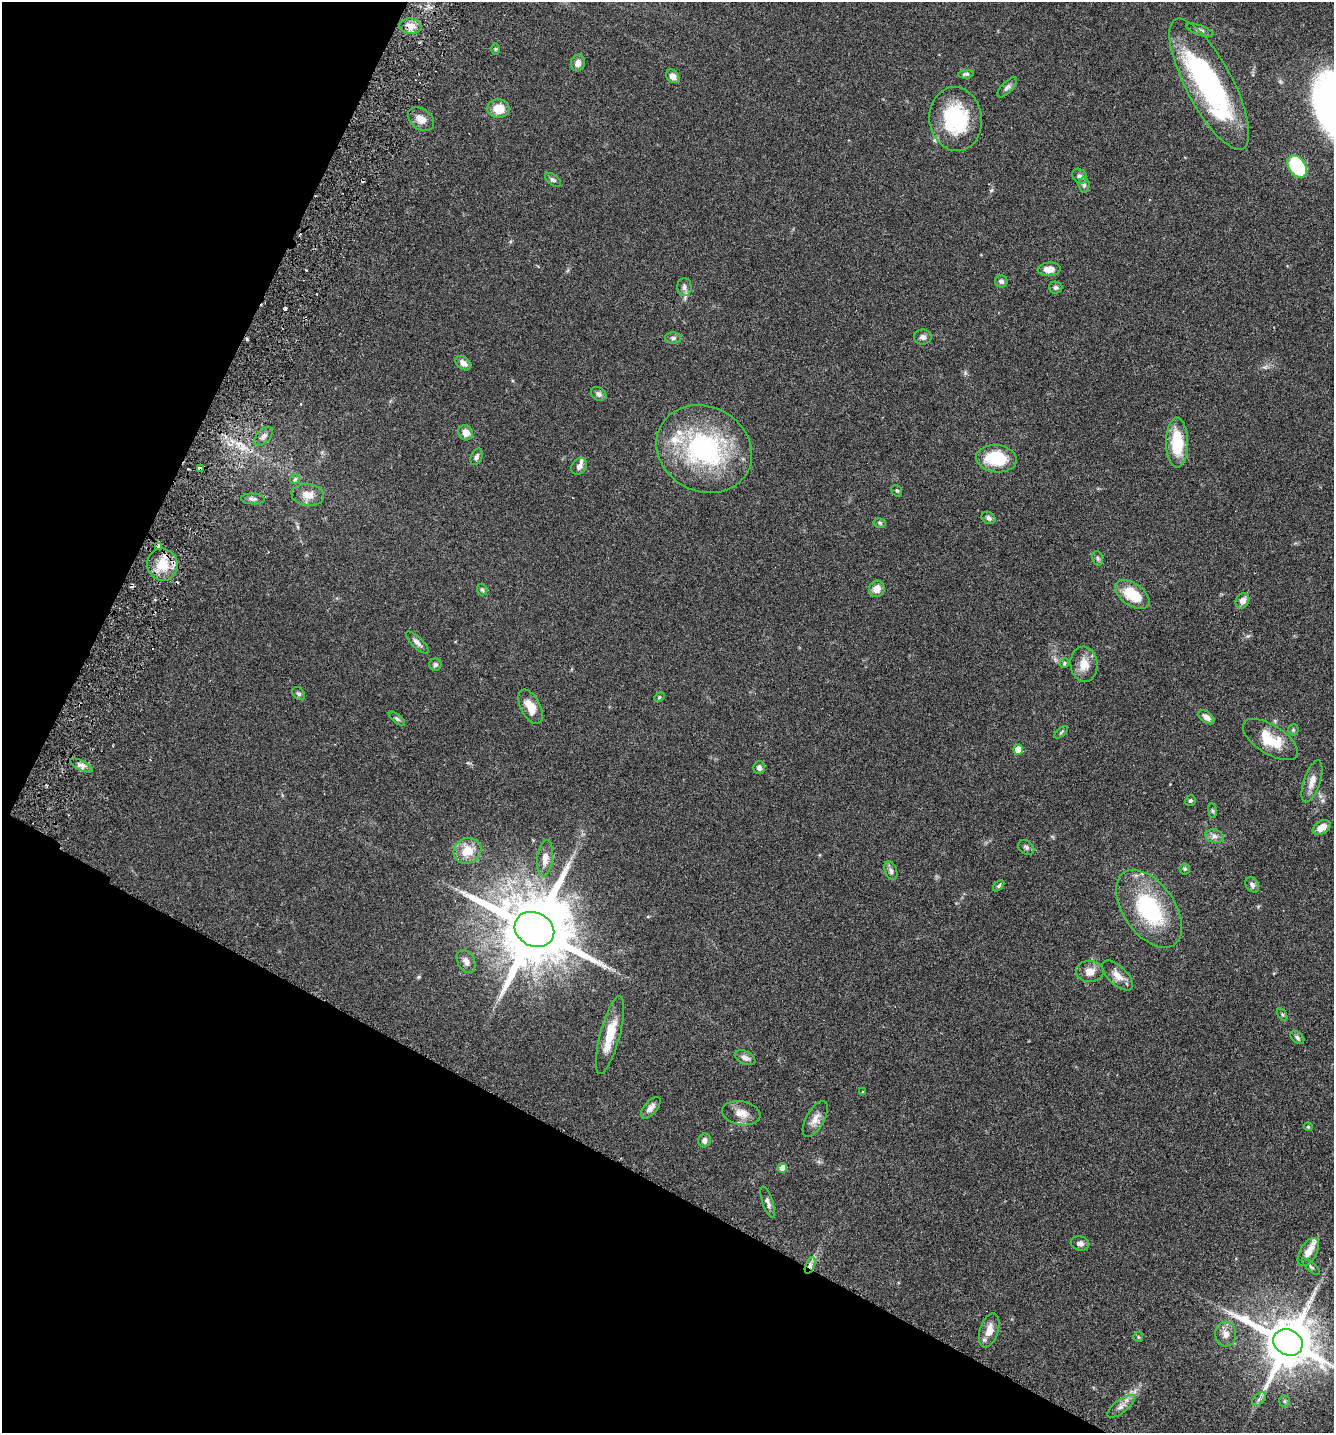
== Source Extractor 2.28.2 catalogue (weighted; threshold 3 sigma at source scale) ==
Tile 9 of 4 x 4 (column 1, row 3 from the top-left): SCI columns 203-1534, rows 1465-2895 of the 5866 x 5789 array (HDU 1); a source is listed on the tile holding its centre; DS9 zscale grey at full resolution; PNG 1336 x 1435 px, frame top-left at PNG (2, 2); each listed source drawn as its Kron ellipse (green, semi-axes under 4 px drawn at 4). Shown black and unused: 27% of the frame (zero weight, under 3 of 6 exposures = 3% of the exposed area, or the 3 px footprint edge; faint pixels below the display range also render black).
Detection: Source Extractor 2.28.2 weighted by HDU 2 'WHT'; one run over the whole footprint, this tile lists its part. Background 0.0537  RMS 0.0032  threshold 0.0129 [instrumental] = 3 sigma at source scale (4.09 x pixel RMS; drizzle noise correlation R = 1.36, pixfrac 0.8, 0.05/0.05 arcsec/px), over >= 5 px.
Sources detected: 113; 1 inside a brighter object's white glare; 6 cosmic-ray / hot-pixel residue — neither listed nor drawn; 7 inside a brighter listed object's ellipse — not listed separately; the other 99 listed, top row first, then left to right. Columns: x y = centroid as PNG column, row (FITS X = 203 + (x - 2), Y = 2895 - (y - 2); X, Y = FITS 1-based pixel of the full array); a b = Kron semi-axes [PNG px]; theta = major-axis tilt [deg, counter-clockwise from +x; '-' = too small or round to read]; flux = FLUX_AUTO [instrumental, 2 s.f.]
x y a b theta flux
411 26 11 7 -5 1.7
1200 30 14 5 -20 0.94
495 49 6 4 90 0.33
578 63 8 7 - 1.9
966 74 8 4 5 0.61
673 76 7 6 - 1.9
1209 84 73 23 -62 56
1007 87 13 5 46 0.9
498 109 11 9 -3 4.5
421 119 14 10 -37 2.7
956 119 32 26 -82 20
1297 167 12 8 -56 23
1080 176 8 6 -44 1.1
553 180 9 5 -36 0.76
1084 185 7 5 -81 0.75
1049 269 11 7 4 2.5
1001 281 6 6 - 0.75
684 287 9 7 88 0.97
1056 288 6 6 - 0.68
923 337 9 7 0 1
673 338 8 6 0 0.68
463 363 9 6 -40 1.6
599 394 8 6 -31 0.9
466 433 8 7 - 2.2
264 436 11 6 46 1.2
1177 443 25 11 -90 11
704 449 49 42 -27 43
476 457 9 5 68 0.81
996 459 20 13 -6 12
579 466 9 7 52 1.3
200 468 4 3 - 1.4
295 479 5 4 - 0.4
897 491 6 5 - 0.47
308 495 16 11 -6 3.1
253 499 12 5 -3 0.93
988 518 7 5 -33 0.95
880 523 6 4 -16 0.47
159 546 4 3 - 2.8
1097 558 7 5 -74 0.56
162 565 16 15 - 7
877 589 8 7 - 2.4
482 590 6 5 - 0.55
1132 594 19 11 -36 8.9
1242 601 8 6 58 1.9
417 642 15 5 -44 1.1
1064 663 5 4 - 0.35
1084 664 18 13 -85 3.7
435 665 6 6 - 0.6
299 694 7 5 -41 0.62
659 697 5 4 - 0.38
531 707 19 9 -63 4.3
1206 717 9 5 -38 1.7
397 719 10 4 -39 0.61
1293 730 5 5 - 0.44
1061 732 8 3 42 0.39
1270 739 31 14 -32 8.8
1018 750 5 5 - 5.7
81 765 12 5 -25 1.3
759 768 6 5 - 0.87
1312 781 22 8 72 2.5
1190 801 6 5 - 0.48
1212 811 7 4 -82 0.41
1322 827 10 6 31 3
1214 836 9 6 -15 1.1
1026 847 9 6 -37 0.78
467 851 14 12 24 5.5
545 858 18 8 84 2.4
1185 869 5 5 - 0.41
891 871 9 6 -68 0.92
1252 885 8 6 -54 0.86
999 886 7 4 44 0.48
1149 909 44 25 -55 25
534 929 20 16 -27 3600
466 961 12 8 -62 1.7
1090 971 14 10 0 2.7
1118 975 19 9 -44 2.7
1282 1014 7 4 -58 0.41
610 1035 40 10 75 7.7
1297 1037 8 5 -40 0.72
745 1058 11 6 -25 1.4
863 1092 4 4 - 0.28
651 1108 13 6 49 1.6
741 1113 19 11 -10 3.3
815 1119 20 9 61 2.5
1308 1127 4 3 - 0.29
704 1140 7 6 - 1.1
782 1168 5 4 - 2.9
768 1202 16 5 -71 1.2
1080 1243 9 7 -16 1.2
1308 1252 15 8 60 2.8
810 1265 9 4 68 1.1
1311 1267 11 4 -43 0.63
989 1330 17 9 73 3.4
1226 1334 12 10 -87 2.3
1138 1337 5 4 - 0.34
1288 1342 15 12 -28 1600
1259 1399 8 5 45 0.82
1284 1401 6 5 - 0.49
1121 1406 16 6 37 1.6
Overlapping masked pixels (flux is a lower limit): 3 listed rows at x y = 200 468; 159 546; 810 1265
Isophote crosses this tile's border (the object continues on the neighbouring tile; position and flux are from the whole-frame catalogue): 1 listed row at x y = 1288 1342